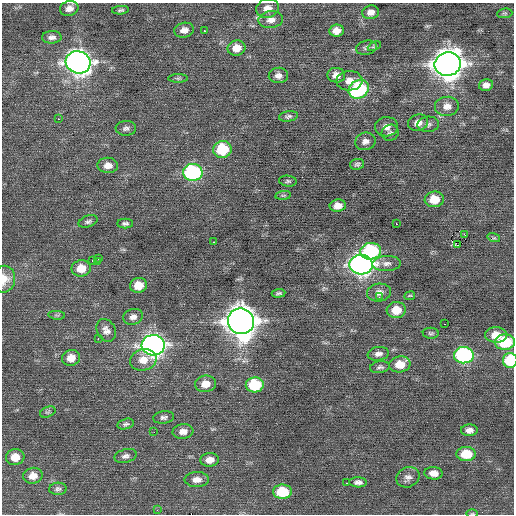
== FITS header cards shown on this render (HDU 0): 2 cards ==
NAXIS1  =                  512 / Axis length
NAXIS2  =                  512 / Axis length

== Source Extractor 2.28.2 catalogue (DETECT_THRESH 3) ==
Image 512 x 512 px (HDU 0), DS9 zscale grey, 1 PNG px = 1 image px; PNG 516 x 516 px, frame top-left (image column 1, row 512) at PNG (2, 3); each listed source drawn as its Kron ellipse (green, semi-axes under 4 px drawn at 4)
Background 0.0591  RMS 0.8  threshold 2.4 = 3 sigma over >= 5 px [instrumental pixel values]
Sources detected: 98; all 98 listed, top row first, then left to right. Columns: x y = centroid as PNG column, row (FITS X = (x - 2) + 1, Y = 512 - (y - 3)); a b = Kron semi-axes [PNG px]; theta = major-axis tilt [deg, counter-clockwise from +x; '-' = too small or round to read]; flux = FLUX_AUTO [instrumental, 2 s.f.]
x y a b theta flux
69 8 9 7 12 330
268 8 11 9 15 440
121 10 8 4 5 100
371 12 8 7 - 340
505 13 8 5 5 84
271 20 12 8 8 390
184 30 10 7 10 330
204 31 3 2 - 290
336 31 7 6 - 420
52 37 10 6 1 230
374 46 7 4 25 77
237 48 9 7 12 600
367 48 11 7 12 180
78 62 12 11 - 41000
448 64 13 12 - 70000
278 75 9 8 - 250
336 75 9 7 -6 380
178 78 10 4 0 97
349 81 13 9 1 510
486 85 7 5 13 290
359 89 10 9 - 5300
447 106 12 9 5 490
288 116 9 5 8 140
58 119 3 2 - 330
418 123 10 8 16 420
428 124 11 7 4 200
386 127 11 9 1 400
126 128 10 7 3 200
390 133 9 8 - 180
365 141 10 8 16 280
222 150 9 8 - 2500
357 164 7 5 8 120
108 165 10 7 -2 390
193 172 10 8 -2 7700
288 181 9 5 -7 100
283 195 8 4 8 79
434 199 9 8 - 1100
338 206 8 6 8 440
88 221 10 5 19 140
125 223 8 5 0 140
396 224 2 2 - 520
465 235 3 2 - 300
494 238 6 4 -17 83
214 242 3 2 - 170
458 245 3 2 - 7000
371 251 10 8 5 5400
98 259 4 3 - 51
93 261 3 2 - 180
97 262 3 2 - 140
387 263 14 7 3 320
361 265 12 10 -5 28000
81 268 10 8 9 860
4 279 13 11 80 680
139 285 8 7 - 870
279 293 7 4 5 100
379 293 12 9 5 360
410 296 5 3 - 43
379 297 3 3 - 64
396 310 9 8 - 990
57 315 8 3 -5 87
133 317 10 7 17 270
241 321 13 12 - 81000
445 324 2 2 - 140
106 330 12 9 -62 330
431 333 8 5 -2 110
496 335 11 7 -2 810
98 339 3 2 - 580
505 342 10 7 2 2800
153 345 11 10 - 31000
378 354 10 7 8 250
464 355 10 8 -3 8500
71 358 9 8 - 570
143 360 13 10 14 630
510 360 7 7 - 2900
400 364 11 8 11 910
380 367 10 6 9 150
205 384 10 8 9 600
255 385 9 7 2 2800
48 412 8 5 23 110
164 417 10 6 9 170
126 424 8 5 14 130
469 430 8 6 3 270
183 431 10 7 5 400
154 432 2 2 - 61
466 454 9 7 0 1500
125 456 11 6 15 210
15 457 9 8 - 700
210 460 9 6 4 440
434 473 9 6 -5 440
33 476 9 8 - 480
408 477 12 10 25 310
197 479 12 7 1 380
358 482 9 5 -2 210
347 483 3 2 - 190
58 489 9 6 4 150
282 492 9 7 0 2100
157 510 3 3 - 41
472 513 6 3 1 57
At the frame edge (FLAGS 8, measured only in part): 3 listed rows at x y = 4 279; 510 360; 472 513